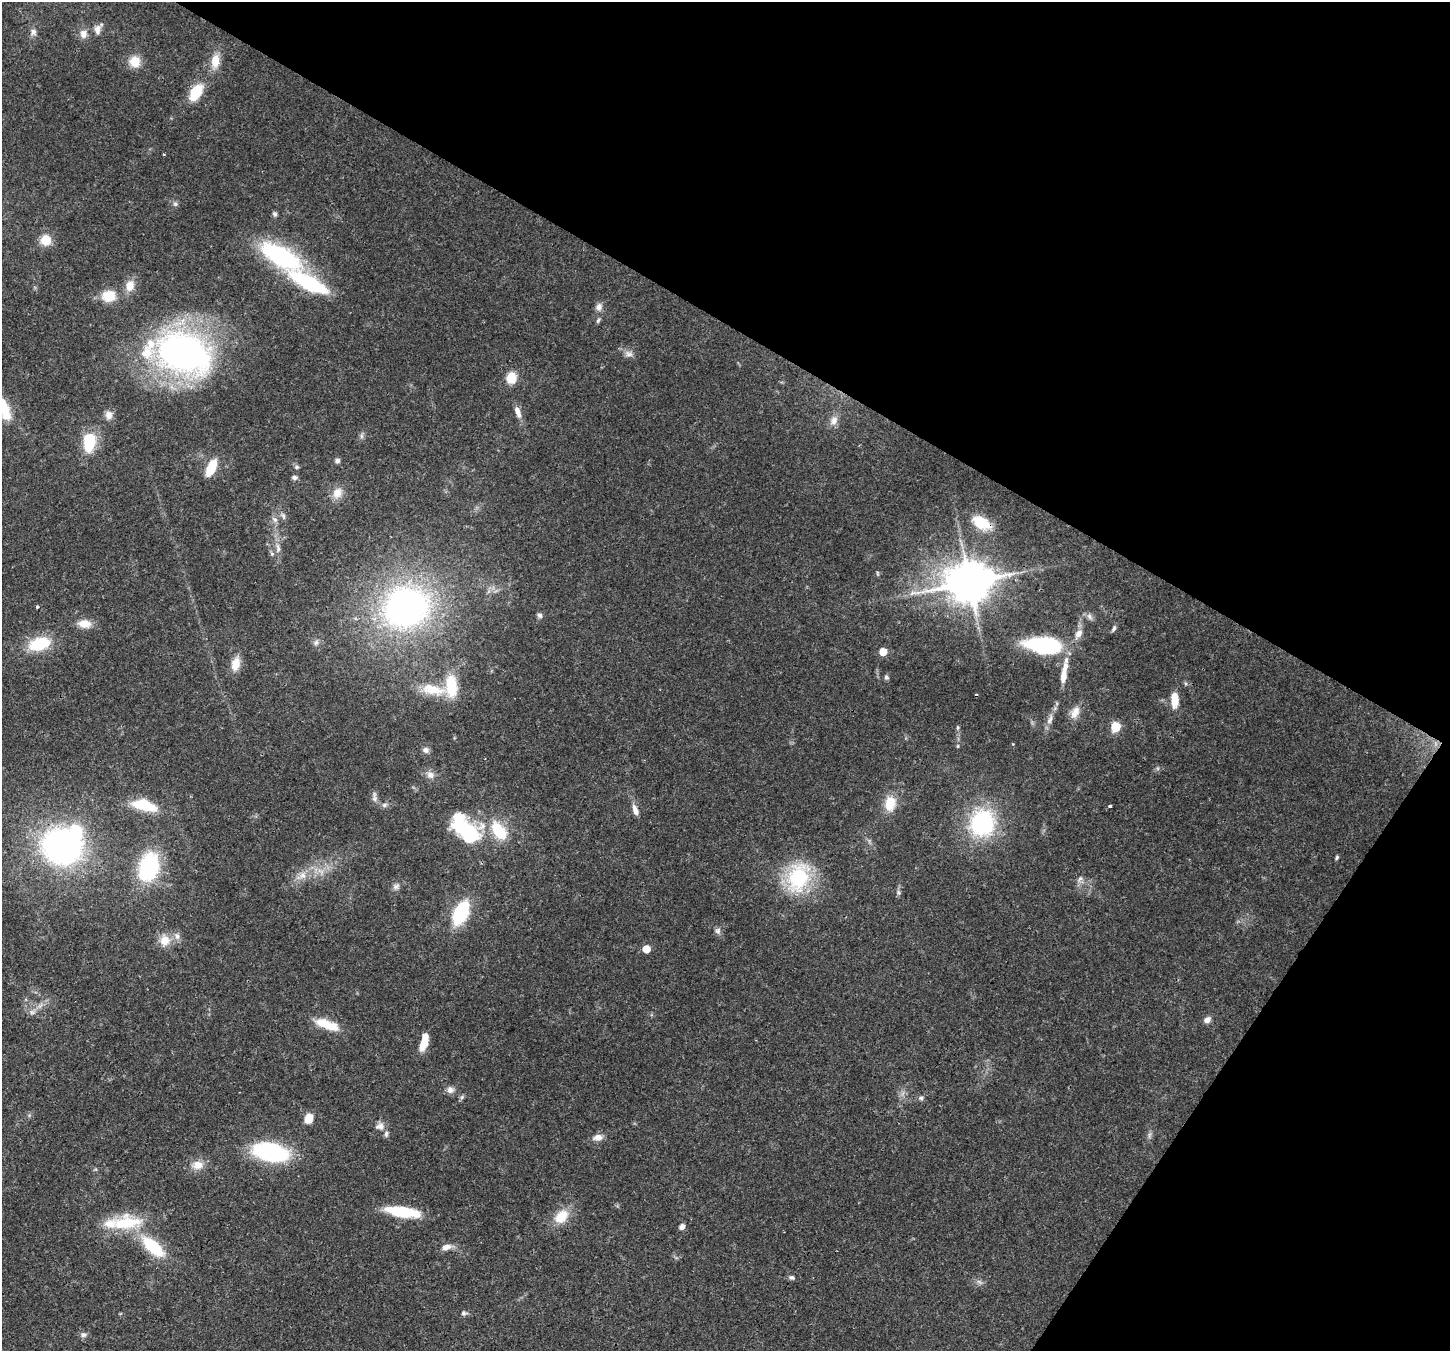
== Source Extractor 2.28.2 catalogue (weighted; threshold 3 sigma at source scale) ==
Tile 8 of 4 x 4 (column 4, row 2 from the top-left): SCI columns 4416-5863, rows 3053-4401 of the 5932 x 6036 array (HDU 1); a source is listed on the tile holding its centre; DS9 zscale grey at full resolution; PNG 1452 x 1353 px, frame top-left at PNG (2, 2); no overlay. Shown black and unused: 31% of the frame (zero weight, under 3 of 4 exposures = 7% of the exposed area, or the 3 px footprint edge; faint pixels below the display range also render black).
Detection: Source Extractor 2.28.2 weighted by HDU 2 'WHT'; one run over the whole footprint, this tile lists its part. Background 0.0922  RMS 0.0037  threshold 0.0167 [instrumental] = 3 sigma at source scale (4.5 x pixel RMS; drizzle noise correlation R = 1.50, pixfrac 1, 0.0396/0.0396 arcsec/px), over >= 5 px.
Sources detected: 113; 2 inside a brighter object's white glare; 1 cosmic-ray / hot-pixel residue — not listed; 5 inside a brighter listed object's ellipse — not listed separately; the other 105 listed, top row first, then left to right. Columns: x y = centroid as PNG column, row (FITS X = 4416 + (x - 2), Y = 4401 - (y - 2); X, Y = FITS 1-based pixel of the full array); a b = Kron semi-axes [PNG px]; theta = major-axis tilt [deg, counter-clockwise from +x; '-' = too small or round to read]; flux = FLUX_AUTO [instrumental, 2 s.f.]
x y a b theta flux
97 30 11 7 87 2.1
33 32 9 7 -79 1.4
83 34 11 9 -84 2.4
215 61 19 11 85 4.9
135 62 13 12 - 5.3
196 92 18 10 59 11
175 204 7 5 -44 0.81
275 214 5 5 - 1.2
45 240 12 12 - 5.4
280 256 38 16 -30 53
309 283 38 12 -28 37
130 286 14 11 72 4.2
109 296 17 13 6 7.2
599 307 10 8 76 1.9
598 320 8 5 63 0.69
184 353 61 42 -22 130
629 354 12 7 -16 1.8
511 378 13 11 77 5.8
3 407 34 11 -68 11
518 412 15 7 -71 2.8
109 415 11 9 -73 2.3
834 420 13 9 63 2.5
361 436 7 4 90 0.82
89 442 16 10 81 17
337 460 7 6 - 0.9
297 467 6 5 - 0.74
211 468 16 8 64 9.9
294 477 7 6 - 1
337 493 15 12 59 4.1
283 516 10 5 -72 1.1
275 520 9 6 -49 1.4
981 523 24 13 -30 10
278 548 16 6 -87 2.4
272 554 6 5 - 0.71
877 573 6 3 -72 0.42
969 582 14 11 19 1300
37 607 4 4 - 0.4
406 607 47 40 16 120
540 615 7 6 - 0.98
1089 616 10 6 -61 1.3
84 624 15 10 -6 4.8
1114 628 10 4 65 0.78
1079 633 11 8 47 2.5
316 643 8 5 63 1
39 644 25 14 15 14
1044 646 34 15 -7 41
883 652 5 5 - 6.8
235 664 16 10 77 5
886 677 6 5 - 0.82
1063 677 21 8 87 4.8
451 686 29 14 -86 12
433 689 34 14 -11 11
1175 699 16 8 -90 6.2
1075 712 19 10 65 3.8
1050 719 18 6 71 2.6
1115 727 6 5 - 18
957 728 7 3 -90 0.6
958 746 5 4 - 0.43
426 750 9 7 -28 1.4
430 775 10 9 - 2.1
374 797 15 6 -88 1.5
890 803 19 13 83 6.9
144 805 28 12 -14 13
384 805 8 6 16 1
1110 806 3 3 - 1.3
635 810 14 6 -70 2.5
982 823 38 34 68 33
466 829 42 20 -41 29
499 831 23 13 -54 13
61 846 35 30 -19 110
1337 857 6 4 71 0.55
149 867 28 18 75 34
320 871 12 5 -27 1.9
302 875 12 8 27 2.9
798 878 28 20 71 32
1080 879 11 6 58 1.3
396 887 10 7 31 1.4
899 892 7 5 -69 0.79
461 913 18 10 64 32
718 931 8 7 - 1.2
165 940 14 13 - 5.1
646 949 5 5 - 5.6
32 1012 9 4 8 0.98
1207 1020 9 7 31 1.9
327 1024 31 10 -19 8.7
423 1045 14 7 65 4.9
450 1090 9 9 - 1.8
462 1097 6 5 - 0.7
921 1098 6 5 - 0.8
308 1118 11 8 71 4.3
380 1126 13 9 10 2.2
386 1134 9 5 80 0.97
598 1137 12 8 13 2.5
270 1152 31 16 -13 46
198 1165 15 12 -2 4
403 1212 37 11 -8 17
561 1216 18 13 46 8.1
126 1223 41 19 5 19
682 1227 7 6 - 1.5
153 1247 30 13 -40 19
446 1247 13 7 15 2.5
791 1277 7 5 -19 0.89
979 1282 8 4 -37 0.94
464 1313 8 6 5 0.98
83 1335 8 6 3 1.1
Overlapping masked pixels (flux is a lower limit): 1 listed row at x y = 981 523
Isophote crosses this tile's border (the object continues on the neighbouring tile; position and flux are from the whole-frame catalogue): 1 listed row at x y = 3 407